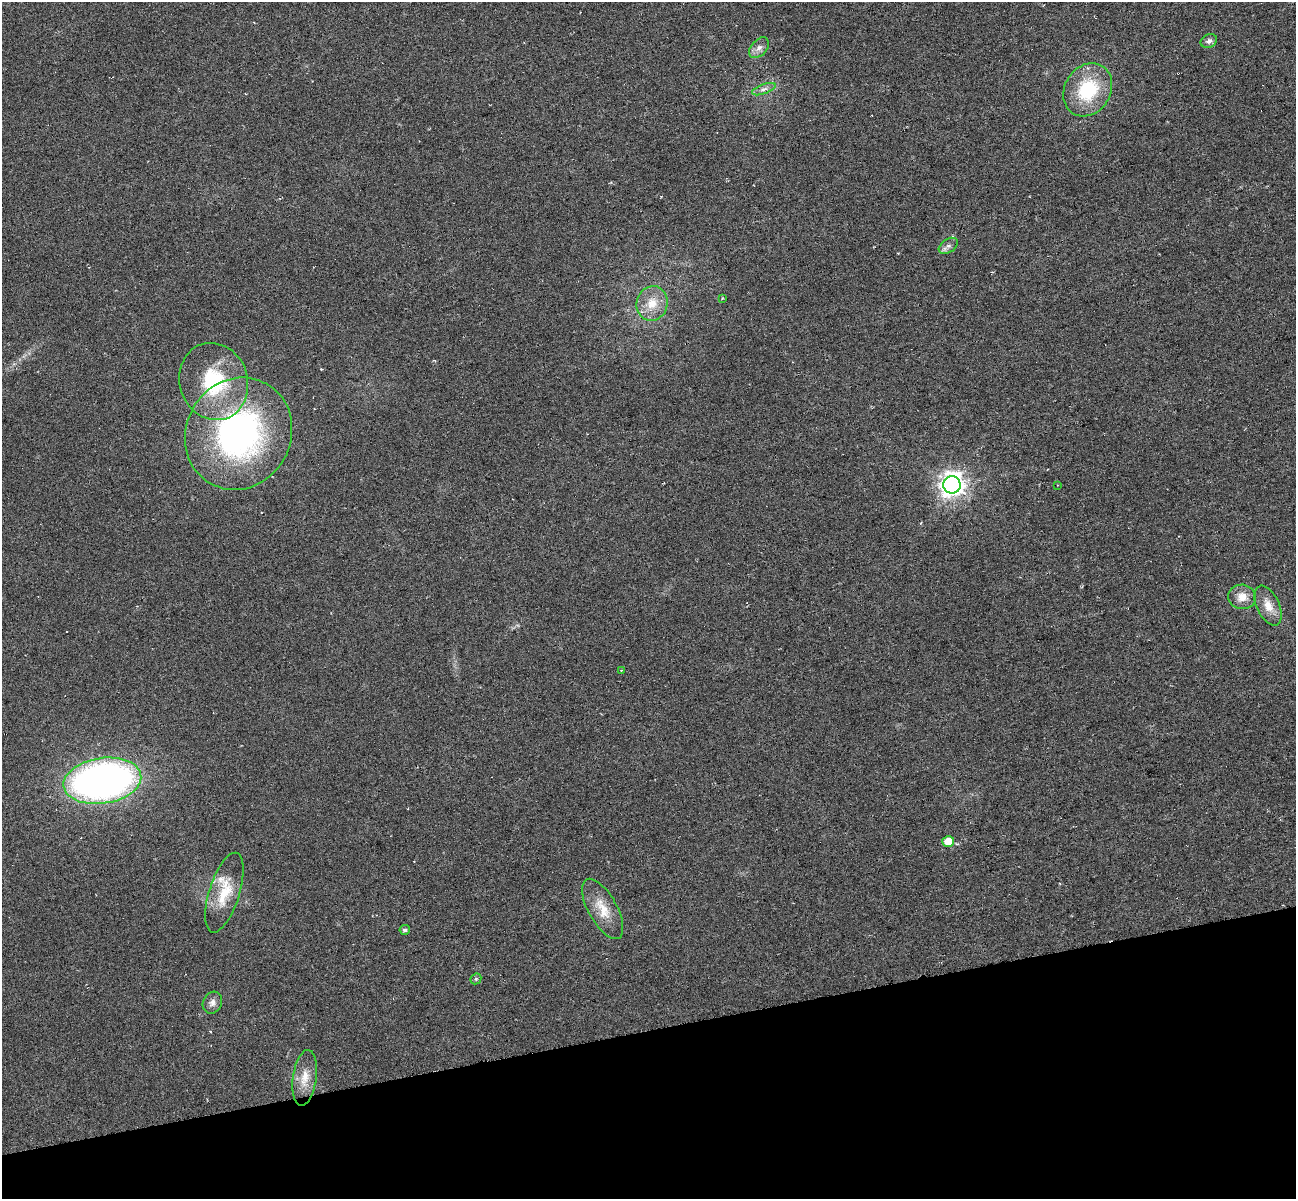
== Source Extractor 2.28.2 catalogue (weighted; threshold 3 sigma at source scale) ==
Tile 14 of 4 x 4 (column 2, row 4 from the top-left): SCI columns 1295-2588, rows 95-1291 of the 5176 x 4928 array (HDU 1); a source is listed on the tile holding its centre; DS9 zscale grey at full resolution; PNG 1298 x 1201 px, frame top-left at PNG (2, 2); each listed source drawn as its Kron ellipse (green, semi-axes under 4 px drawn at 4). Shown black and unused: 14% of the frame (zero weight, under 3 of 6 exposures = <1% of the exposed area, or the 3 px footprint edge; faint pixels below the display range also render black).
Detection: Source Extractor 2.28.2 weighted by HDU 2 'WHT'; one run over the whole footprint, this tile lists its part. Background 0.00952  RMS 0.0053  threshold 0.0215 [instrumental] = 3 sigma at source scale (4.09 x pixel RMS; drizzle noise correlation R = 1.36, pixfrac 0.8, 0.0396/0.0396 arcsec/px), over >= 5 px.
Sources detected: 26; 3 cosmic-ray / hot-pixel residue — neither listed nor drawn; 1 inside a brighter listed object's ellipse — not listed separately; the other 22 listed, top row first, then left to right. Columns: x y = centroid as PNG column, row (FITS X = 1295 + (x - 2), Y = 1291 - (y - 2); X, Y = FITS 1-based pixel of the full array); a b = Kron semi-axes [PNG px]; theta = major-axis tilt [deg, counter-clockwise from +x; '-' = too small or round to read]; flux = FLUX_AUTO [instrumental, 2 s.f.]
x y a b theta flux
1209 41 8 6 23 2
759 48 12 7 47 2.6
764 89 12 4 20 2.1
1088 90 28 23 58 30
948 246 10 6 34 2
722 299 3 2 - 0.34
652 303 17 15 72 9.2
214 381 39 34 -71 42
239 434 57 52 60 150
952 485 9 8 - 410
1058 485 3 2 - 0.29
1242 597 14 12 -7 5.9
1268 606 21 11 -65 6.8
621 671 3 2 - 0.41
102 781 39 23 8 260
948 841 6 5 - 10
224 893 41 15 73 16
603 909 33 14 -61 11
405 930 5 5 - 1.4
476 979 6 5 - 0.76
212 1003 11 9 63 2.6
305 1078 28 12 82 8.2
Overlapping masked pixels (flux is a lower limit): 1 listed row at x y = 239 434